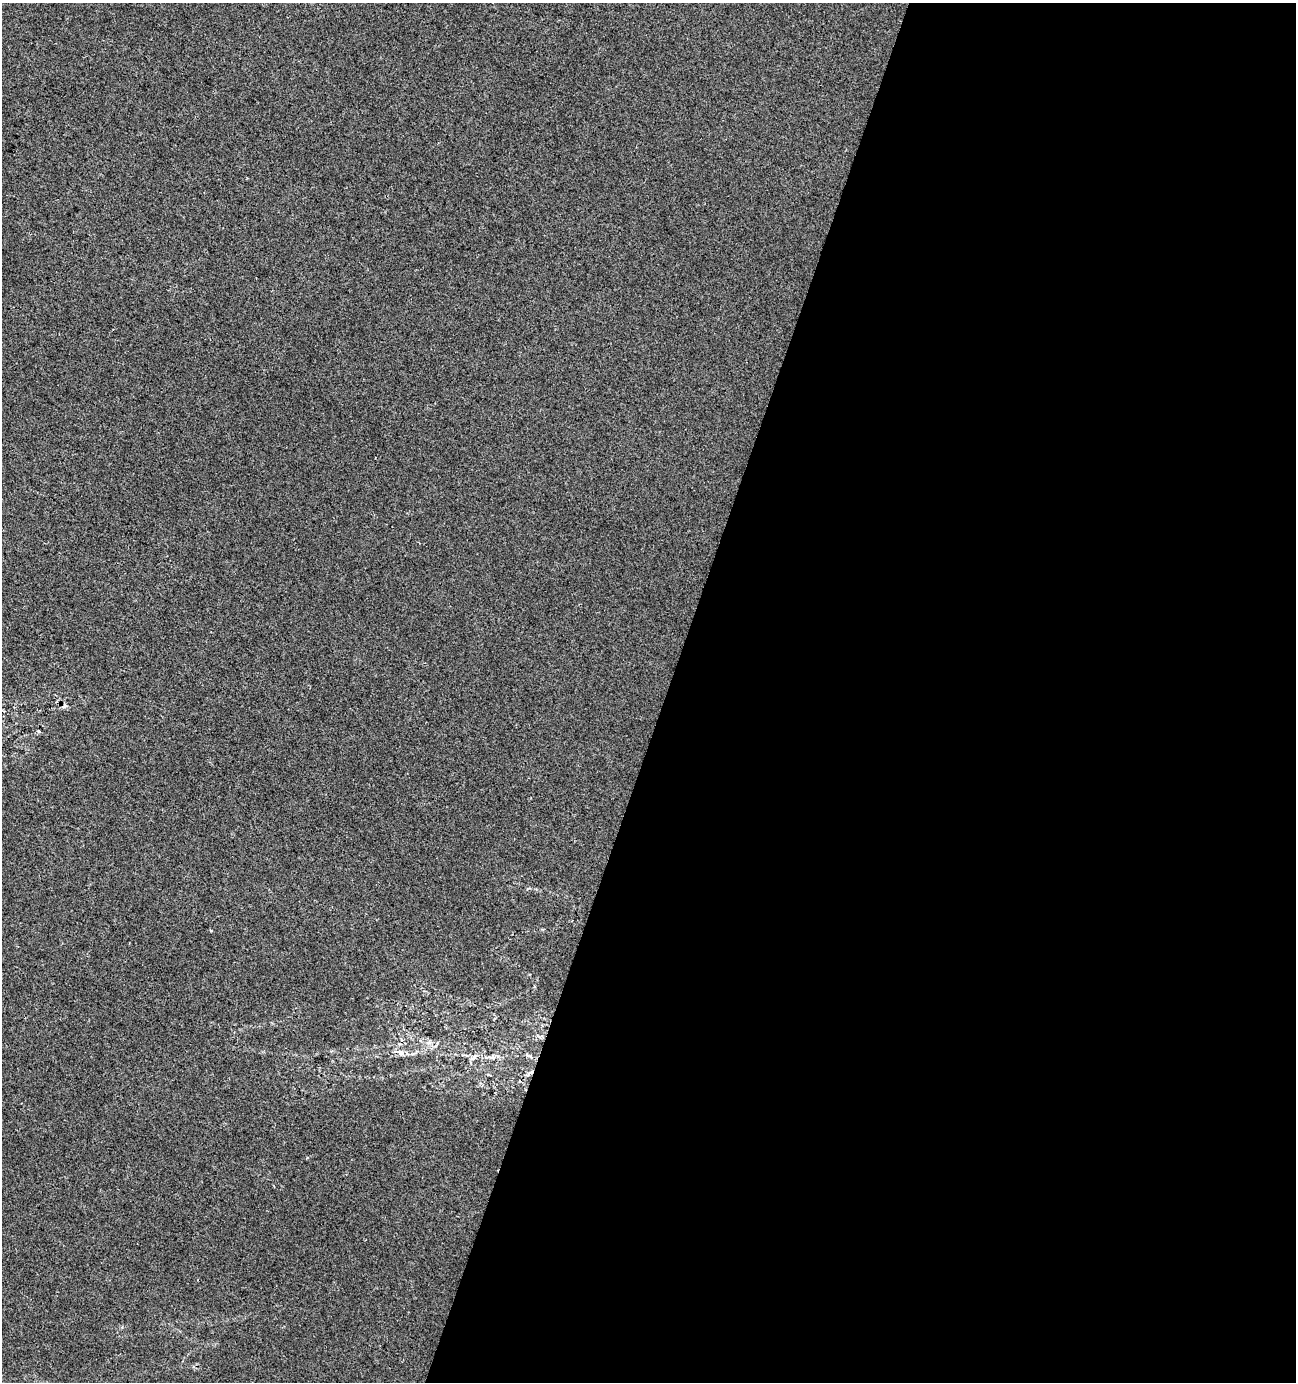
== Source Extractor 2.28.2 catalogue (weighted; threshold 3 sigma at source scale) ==
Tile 12 of 4 x 4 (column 4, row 3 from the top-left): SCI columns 4096-5389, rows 1388-2767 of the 5665 x 5528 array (HDU 1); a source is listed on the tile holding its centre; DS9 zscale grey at full resolution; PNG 1298 x 1384 px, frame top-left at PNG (2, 3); no overlay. Shown black and unused: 49% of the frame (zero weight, under 2 of 3 exposures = <1% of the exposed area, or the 3 px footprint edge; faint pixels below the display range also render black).
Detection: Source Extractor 2.28.2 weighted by HDU 2 'WHT'; one run over the whole footprint, this tile lists its part. Background 0.0287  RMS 0.0052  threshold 0.0234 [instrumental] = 3 sigma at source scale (4.5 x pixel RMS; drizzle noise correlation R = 1.50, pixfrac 1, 0.0396/0.0396 arcsec/px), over >= 5 px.
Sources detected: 7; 1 cosmic-ray / hot-pixel residue — not listed; the other 6 listed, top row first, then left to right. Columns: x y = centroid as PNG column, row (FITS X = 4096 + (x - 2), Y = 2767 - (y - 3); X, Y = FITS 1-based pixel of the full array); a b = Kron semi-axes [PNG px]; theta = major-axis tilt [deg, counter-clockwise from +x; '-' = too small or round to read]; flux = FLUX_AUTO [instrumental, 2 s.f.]
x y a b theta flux
38 731 4 4 - 0.69
211 930 4 3 - 0.52
400 1053 9 7 -29 2.6
529 1056 14 4 -28 1.4
474 1057 13 4 40 1.6
530 1073 13 4 35 1.9
Overlapping masked pixels (flux is a lower limit): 1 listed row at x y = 530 1073